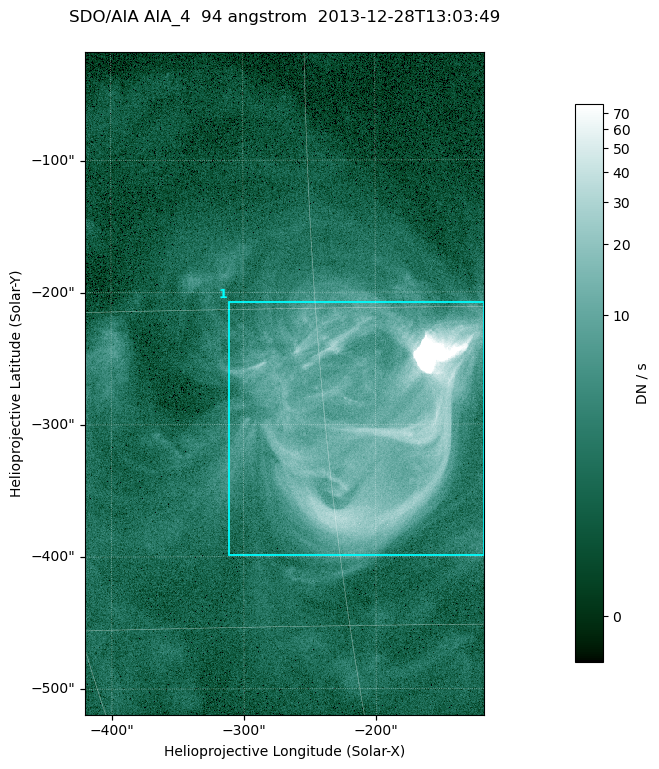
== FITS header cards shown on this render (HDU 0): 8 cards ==
TELESCOP= 'SDO/AIA '
INSTRUME= 'AIA_4   '
WAVELNTH=                   94
WAVEUNIT= 'angstrom'
DATE-OBS= '2013-12-28T13:03:49.12'
CTYPE1  = 'HPLN-TAN'
CTYPE2  = 'HPLT-TAN'
BUNIT   = 'DN / s  '

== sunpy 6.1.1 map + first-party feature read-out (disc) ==
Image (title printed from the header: SDO/AIA AIA_4  94 angstrom  2013-12-28T13:03:49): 503 x 835 px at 0.6 arcsec/px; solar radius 976 arcsec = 1626 px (partial field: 5.1% of the solar disc is inside the frame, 100% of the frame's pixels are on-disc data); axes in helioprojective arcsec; data unit DN / s (BUNIT, on the colour bar)
Orientation: roll -0.138 deg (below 1 deg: not rotated)
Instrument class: DISC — disc imager (sunpy class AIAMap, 94 A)
Bright regions (active regions / flare kernels): reference = the on-disc median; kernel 5 px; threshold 5 sigma = 6.85 DN / s over a disc level ~1.81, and >= 1.15x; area >= 420 px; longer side >= 6 px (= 3.6 arcsec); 1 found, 1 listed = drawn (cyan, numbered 1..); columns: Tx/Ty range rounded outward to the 2 arcsec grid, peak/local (2 s.f.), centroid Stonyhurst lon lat
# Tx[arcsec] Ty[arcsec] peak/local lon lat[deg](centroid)
1 -312..-116 -400..-206 667 -13 -20